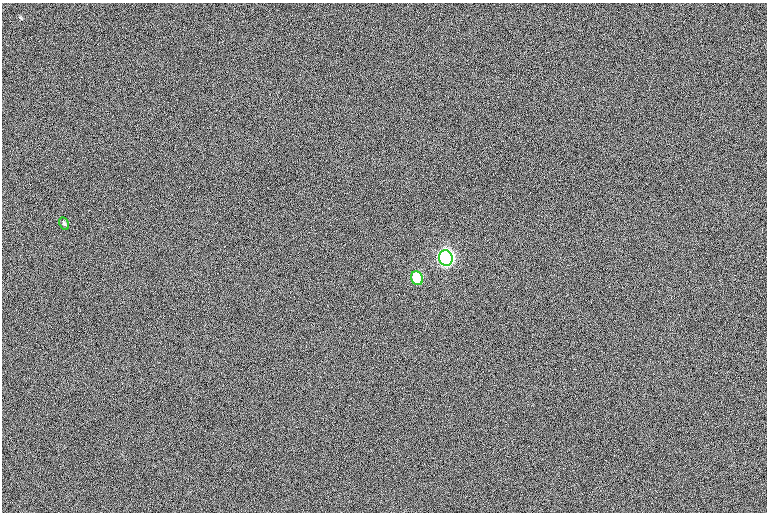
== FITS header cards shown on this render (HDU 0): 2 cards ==
NAXIS1  =                  765
NAXIS2  =                  510

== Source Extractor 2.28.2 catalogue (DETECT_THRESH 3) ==
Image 765 x 510 px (HDU 0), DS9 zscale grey, 1 PNG px = 1 image px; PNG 769 x 514 px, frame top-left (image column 1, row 510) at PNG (2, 3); each listed source drawn as its Kron ellipse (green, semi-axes under 4 px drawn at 4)
Background -0.143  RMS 12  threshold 35.3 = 3 sigma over >= 5 px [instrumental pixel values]
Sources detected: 3; all 3 listed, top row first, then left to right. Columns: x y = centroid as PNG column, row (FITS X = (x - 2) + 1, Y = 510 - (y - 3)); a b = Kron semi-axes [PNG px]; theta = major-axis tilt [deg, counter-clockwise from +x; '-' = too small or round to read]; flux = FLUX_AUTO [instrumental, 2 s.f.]
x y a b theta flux
64 223 6 4 -62 1300
446 258 8 6 -69 360000
417 278 7 6 - 56000